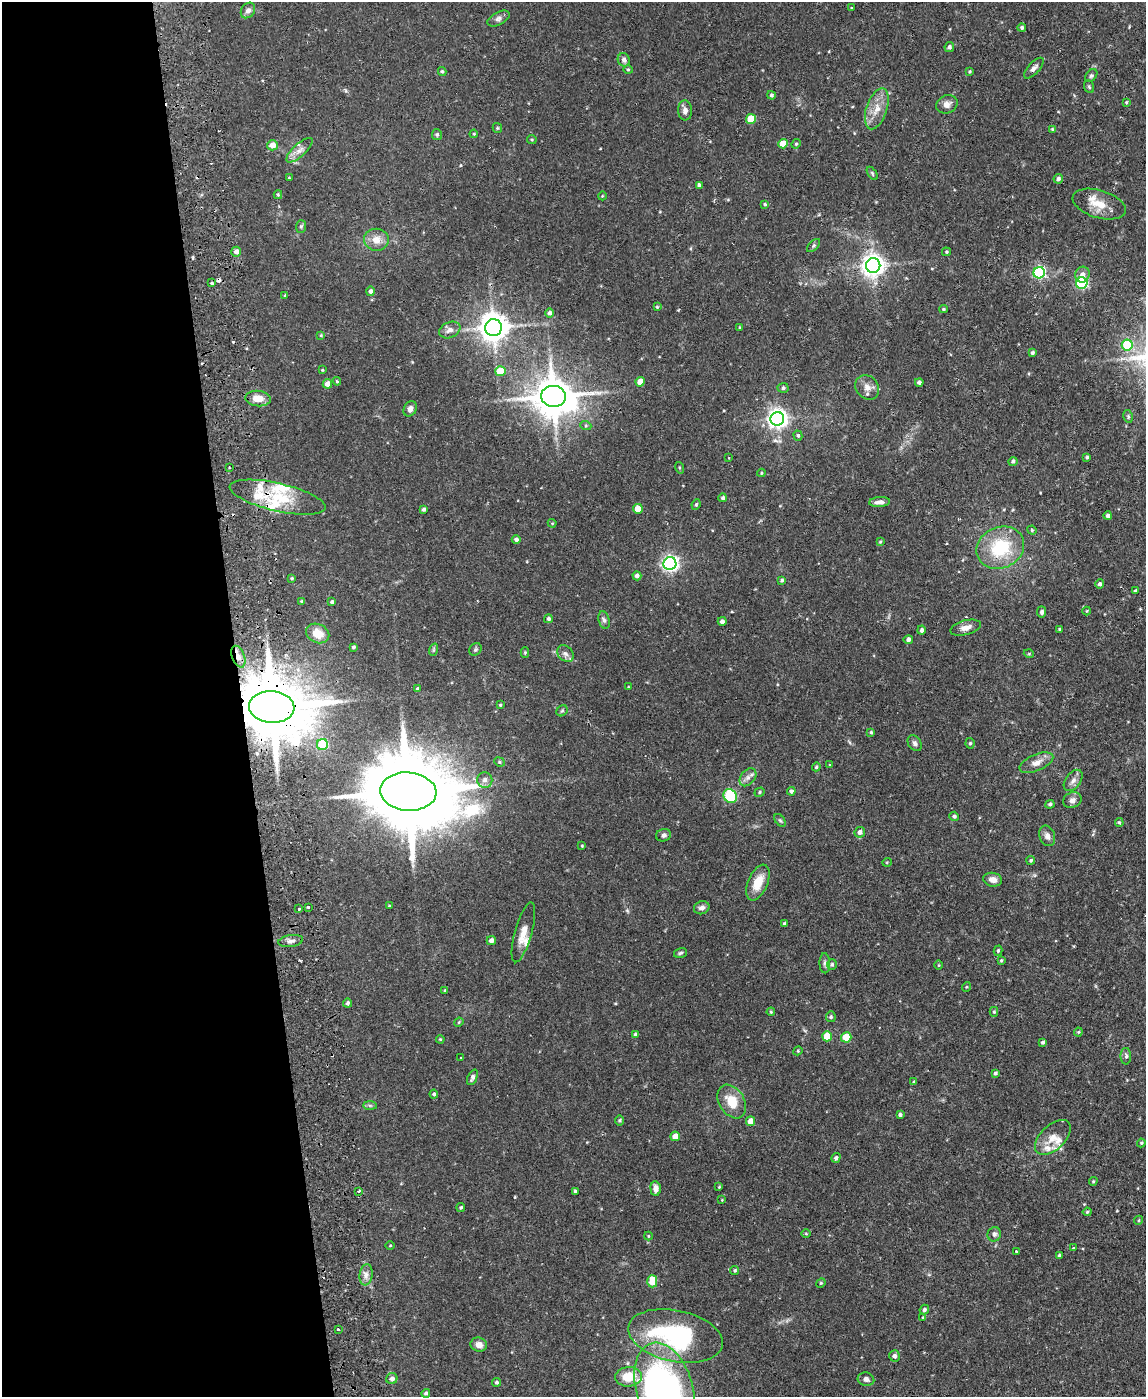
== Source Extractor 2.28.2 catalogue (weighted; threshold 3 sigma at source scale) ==
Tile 5 of 4 x 3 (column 1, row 2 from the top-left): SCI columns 56-1199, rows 1640-3034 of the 4686 x 4567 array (HDU 1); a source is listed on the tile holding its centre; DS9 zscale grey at full resolution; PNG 1148 x 1399 px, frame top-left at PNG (2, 2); each listed source drawn as its Kron ellipse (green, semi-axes under 4 px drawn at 4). Shown black and unused: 21% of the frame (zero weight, under 2 of 3 exposures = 3% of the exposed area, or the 3 px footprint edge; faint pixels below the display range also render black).
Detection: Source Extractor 2.28.2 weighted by HDU 2 'WHT'; one run over the whole footprint, this tile lists its part. Background 0.0867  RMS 0.0062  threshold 0.0277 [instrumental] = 3 sigma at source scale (4.5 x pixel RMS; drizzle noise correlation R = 1.50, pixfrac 1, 0.05/0.05 arcsec/px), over >= 5 px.
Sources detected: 238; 1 inside a brighter object's white glare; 7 cosmic-ray / hot-pixel residue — neither listed nor drawn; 8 inside a brighter listed object's ellipse — not listed separately; the other 222 listed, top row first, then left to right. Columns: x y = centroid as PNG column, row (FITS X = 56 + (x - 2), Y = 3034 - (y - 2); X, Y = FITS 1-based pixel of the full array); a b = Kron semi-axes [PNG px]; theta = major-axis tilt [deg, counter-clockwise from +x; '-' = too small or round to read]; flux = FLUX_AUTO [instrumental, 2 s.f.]
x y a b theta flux
852 8 2 2 - 0.58
248 10 8 6 53 2.4
498 18 12 6 28 2.5
1022 28 4 4 - 1
949 47 5 4 - 1.6
624 60 7 6 - 1.9
1034 68 13 5 47 2.4
628 70 4 4 - 0.69
442 71 4 3 - 0.93
970 71 3 3 - 0.68
1091 76 7 5 49 1.2
1089 87 6 5 - 0.91
771 95 4 4 - 1.3
1126 102 4 3 - 0.7
947 104 11 9 24 3.6
877 109 21 10 71 8.1
685 110 10 7 -88 2.7
751 119 5 5 - 19
497 128 5 4 - 0.66
1052 129 4 3 - 0.59
437 134 5 5 - 1.1
474 134 4 3 - 0.62
532 139 5 4 - 0.7
783 144 5 4 - 10
796 144 5 4 - 0.72
272 145 5 5 - 5.3
299 150 17 6 42 3.8
872 173 7 3 -55 0.82
289 178 3 3 - 0.45
1058 179 5 4 - 1.8
699 185 4 4 - 1.4
278 195 4 4 - 0.62
602 196 4 3 - 0.44
765 204 4 4 - 0.87
1099 204 27 14 -17 12
301 226 6 5 - 1
376 240 12 11 - 6.3
813 246 8 5 45 1.1
236 252 5 4 - 3
946 252 4 3 - 0.76
873 265 7 7 - 450
1039 273 6 5 - 85
1082 275 8 7 - 3.6
211 283 3 3 - 2.3
1082 283 6 5 - 66
371 291 5 4 - 1.7
285 295 4 3 - 0.55
657 307 4 3 - 0.67
943 309 4 4 - 0.67
549 313 5 4 - 1.6
493 328 8 8 - 880
740 328 4 3 - 0.77
450 330 11 7 23 3.5
321 335 4 3 - 0.58
1127 345 5 5 - 33
1032 353 4 3 - 1.1
322 370 3 3 - 0.63
500 371 5 5 - 16
337 381 4 4 - 0.69
640 382 5 4 - 7.5
919 382 4 3 - 1.4
327 384 5 4 - 4.6
867 387 13 11 -52 4.6
783 388 5 5 - 1.3
553 396 12 10 -5 1800
258 399 13 7 -6 6.5
410 409 8 6 58 2.3
1128 416 6 4 -79 0.99
777 419 7 7 - 320
586 426 5 3 - 0.69
798 436 5 4 - 0.95
1087 457 3 3 - 0.89
729 458 2 2 - 0.57
1013 461 4 4 - 1.3
229 467 3 2 - 0.47
679 468 6 4 -71 0.79
761 473 4 4 - 0.63
278 497 49 14 -13 23
723 498 4 4 - 1.4
880 502 10 5 4 2.8
696 504 5 3 - 0.8
423 509 4 3 - 1.2
638 509 5 4 - 8.8
1108 516 4 4 - 1.6
552 523 4 4 - 0.59
1032 530 5 4 - 0.63
516 540 4 4 - 1.7
880 542 4 3 - 0.61
1000 548 24 20 24 34
670 564 6 6 - 190
637 576 4 4 - 1.9
292 578 4 4 - 0.72
782 580 4 3 - 1
1100 584 4 4 - 1.5
1135 591 4 3 - 0.99
302 601 4 3 - 0.89
332 602 4 4 - 1.1
1087 611 4 4 - 0.54
1042 612 6 4 77 1.3
548 619 4 4 - 1.4
604 620 9 5 -74 1.7
722 621 4 4 - 2.1
966 628 15 7 15 4.1
1059 629 3 3 - 0.67
921 630 4 4 - 1.6
318 633 12 9 -23 8.4
908 640 4 4 - 1.7
353 647 3 3 - 0.92
475 649 7 5 46 1.1
433 650 6 4 71 0.83
525 653 5 4 - 0.63
565 654 9 7 -43 2.3
1029 654 5 3 - 0.53
238 657 11 6 -69 3.6
628 687 4 2 - 0.41
418 689 4 3 - 1.3
500 705 4 4 - 0.7
272 707 23 15 -4 6700
562 711 6 5 - 0.94
871 732 3 3 - 0.87
915 743 8 6 -56 1.8
970 743 5 4 - 0.89
322 745 5 5 - 33
499 762 5 4 - 0.84
1036 763 18 8 23 5.1
830 765 4 3 - 0.84
816 767 4 4 - 0.86
748 777 10 7 49 2.8
485 780 8 7 - 2.9
1073 780 12 7 54 3.2
791 791 4 4 - 1.4
408 792 28 19 -5 8900
760 792 5 4 - 0.97
730 796 7 6 - 53
1072 800 9 7 22 2.6
1050 804 5 4 - 1.1
954 816 5 4 - 1.3
780 820 7 4 -53 0.92
1119 823 4 3 - 0.72
860 832 5 5 - 2.4
664 835 7 6 - 1.8
1047 836 10 7 -71 2.8
582 846 3 3 - 0.48
1031 860 4 4 - 1
887 862 5 3 - 0.46
993 880 9 7 -12 3.6
758 883 19 10 67 10
389 906 3 3 - 0.52
308 907 3 3 - 1.5
702 908 8 6 22 2.3
299 909 3 3 - 1.2
784 923 4 3 - 0.8
523 932 31 8 74 7.3
291 941 12 6 8 2.5
491 941 4 4 - 2.6
998 951 5 4 - 0.9
680 953 6 5 - 1.1
1001 960 4 3 - 0.74
825 963 10 5 -88 1.5
832 964 5 5 - 1.1
939 965 5 3 - 0.5
966 987 5 3 - 0.49
445 991 4 4 - 0.97
348 1003 4 4 - 1.2
771 1012 4 3 - 0.65
994 1012 5 4 - 0.79
831 1017 5 5 - 1.1
459 1022 5 3 - 0.57
1078 1032 4 4 - 0.72
635 1035 4 3 - 1.2
827 1036 5 5 - 14
846 1037 5 5 - 14
440 1039 4 3 - 0.54
1043 1042 3 3 - 1.1
798 1051 5 4 - 0.64
1126 1056 8 5 -90 1.4
461 1057 3 2 - 0.4
995 1073 4 4 - 1.1
472 1077 8 4 66 1.7
914 1082 4 3 - 0.79
434 1094 4 4 - 1.2
732 1101 18 12 -58 12
370 1105 7 4 -1 1.2
900 1115 3 3 - 1
619 1120 5 5 - 0.81
750 1121 5 4 - 5.1
675 1136 4 4 - 6.2
1053 1137 22 12 44 8.4
1141 1143 4 4 - 0.64
836 1158 5 4 - 1.4
1093 1181 4 3 - 0.67
719 1187 4 3 - 0.54
656 1189 7 5 -85 3.4
359 1191 3 2 - 1.4
575 1191 3 3 - 0.88
722 1200 4 3 - 0.43
461 1207 4 4 - 0.87
1087 1212 4 4 - 0.72
1139 1220 5 3 - 0.59
806 1234 5 3 - 0.54
994 1234 7 6 - 2
648 1236 4 4 - 0.56
390 1246 4 3 - 0.5
1074 1248 3 3 - 0.66
1016 1251 3 3 - 1
1059 1255 3 3 - 0.82
735 1270 5 4 - 0.9
366 1275 10 6 83 3.1
652 1281 6 5 - 13
821 1283 5 4 - 0.72
924 1310 5 4 - 1.4
923 1317 4 3 - 0.74
338 1329 3 3 - 0.74
676 1336 48 25 -12 79
479 1345 8 7 - 3.7
894 1356 5 5 - 1.8
628 1377 13 9 5 14
392 1379 6 5 - 2.3
866 1379 8 6 -13 2.5
496 1382 4 4 - 1
665 1389 48 28 -74 280
426 1393 4 4 - 0.98
Overlapping masked pixels (flux is a lower limit): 2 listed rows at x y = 238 657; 272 707
Isophote crosses this tile's border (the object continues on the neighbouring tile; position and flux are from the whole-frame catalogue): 1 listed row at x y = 665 1389